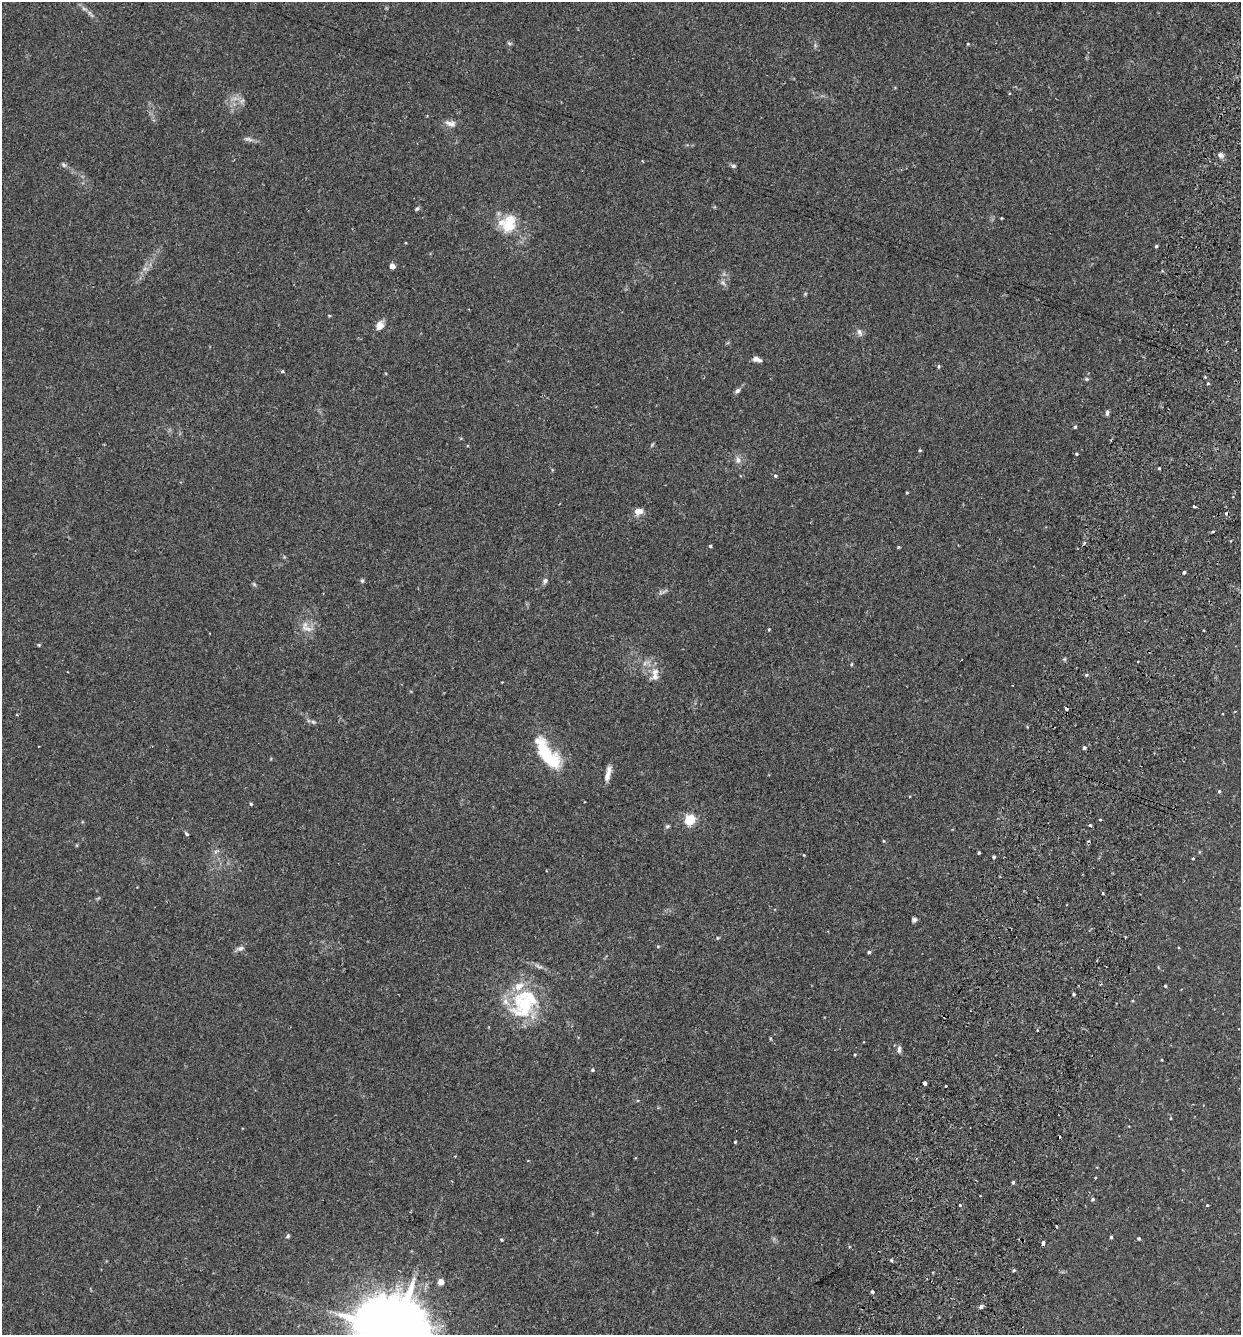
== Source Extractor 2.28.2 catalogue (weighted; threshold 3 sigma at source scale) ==
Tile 10 of 4 x 4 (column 2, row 3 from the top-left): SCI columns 1425-2663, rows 1354-2686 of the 5455 x 5375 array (HDU 1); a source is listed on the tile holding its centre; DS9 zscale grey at full resolution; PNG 1243 x 1337 px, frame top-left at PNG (2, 2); no overlay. Shown black and unused: <1% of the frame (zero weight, under 2 of 3 exposures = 3% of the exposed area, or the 3 px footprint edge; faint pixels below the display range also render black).
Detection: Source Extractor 2.28.2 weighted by HDU 2 'WHT'; one run over the whole footprint, this tile lists its part. Background 0.0366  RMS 0.0047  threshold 0.0211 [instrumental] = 3 sigma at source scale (4.5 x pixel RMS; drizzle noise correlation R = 1.50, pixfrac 1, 0.05/0.05 arcsec/px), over >= 5 px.
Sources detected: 103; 1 too faint to see at this stretch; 1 inside a brighter object's white glare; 5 cosmic-ray / hot-pixel residue — not listed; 6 inside a brighter listed object's ellipse — not listed separately; the other 90 listed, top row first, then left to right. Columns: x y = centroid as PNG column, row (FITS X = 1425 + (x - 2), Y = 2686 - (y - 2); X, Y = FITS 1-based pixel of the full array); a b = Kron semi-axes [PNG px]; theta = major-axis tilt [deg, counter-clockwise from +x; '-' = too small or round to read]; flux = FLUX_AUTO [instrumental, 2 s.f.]
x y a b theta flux
84 9 7 4 -20 0.88
509 43 6 4 -19 0.6
968 44 4 3 - 0.36
242 101 8 4 37 0.93
450 123 16 8 -13 2.6
248 139 12 5 -17 1.4
1220 155 7 7 - 1.5
63 165 7 5 -55 0.87
733 166 6 5 - 0.82
417 209 7 4 47 0.7
510 221 25 15 66 10
1156 246 4 4 - 0.61
392 266 4 4 - 4.2
329 316 4 3 - 0.39
380 325 11 8 61 3.3
859 332 11 6 -65 1.6
756 359 9 5 -22 2.4
939 366 5 4 - 0.59
282 371 4 3 - 0.61
1087 379 6 4 -11 0.58
1208 384 4 3 - 0.42
737 391 7 5 45 1.2
1107 413 7 4 88 0.97
1075 427 4 4 - 0.63
920 450 5 3 - 0.41
1076 454 4 3 - 0.42
738 460 8 7 - 2
1159 468 3 3 - 0.47
775 476 4 3 - 1.4
907 493 3 3 - 0.44
1194 506 3 3 - 2.3
639 511 11 7 9 3.3
1213 531 4 3 - 0.39
710 546 4 4 - 0.55
898 547 4 4 - 0.45
1184 572 3 3 - 0.9
362 581 5 5 - 0.66
545 581 8 6 61 1.2
254 584 6 4 -19 0.6
306 628 18 7 -18 3
769 629 4 3 - 0.4
39 645 5 3 - 0.43
851 664 5 3 - 0.43
655 672 11 9 41 3.2
1086 675 4 3 - 0.51
1066 709 3 3 - 2.9
313 722 6 5 - 0.79
1084 748 4 3 - 1.1
546 755 33 13 -64 24
608 774 19 6 77 3.2
1219 791 4 4 - 0.6
251 804 4 3 - 0.57
690 820 5 5 - 39
667 826 6 4 21 0.7
1090 826 3 3 - 2
186 833 7 3 -44 0.62
883 841 5 3 - 0.41
979 853 3 3 - 0.61
994 857 3 3 - 0.71
1193 858 3 2 - 0.36
1103 893 3 2 - 0.43
914 920 5 5 - 1.2
717 938 5 3 - 0.41
658 946 5 3 - 0.41
240 948 10 6 13 1.4
869 952 4 4 - 0.7
1165 986 3 3 - 0.51
1074 994 3 3 - 0.59
524 1006 38 33 -83 30
899 1050 10 5 89 1.2
855 1055 3 3 - 0.4
1162 1060 4 2 - 0.32
592 1070 5 4 - 0.63
925 1083 4 3 - 4.6
946 1085 3 3 - 2.3
735 1142 3 3 - 0.44
1013 1182 4 3 - 0.7
1093 1199 5 4 - 0.73
960 1205 3 3 - 0.93
1207 1205 3 3 - 0.38
288 1236 5 4 - 0.81
1111 1237 3 3 - 0.7
1139 1238 4 4 - 0.59
501 1240 4 4 - 0.52
1043 1243 4 3 - 2
891 1260 4 3 - 0.55
441 1282 4 4 - 6.7
872 1292 4 3 - 0.8
981 1306 6 5 - 1.1
395 1333 22 17 -25 6000
Isophote crosses this tile's border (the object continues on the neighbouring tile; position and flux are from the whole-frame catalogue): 1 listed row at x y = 395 1333